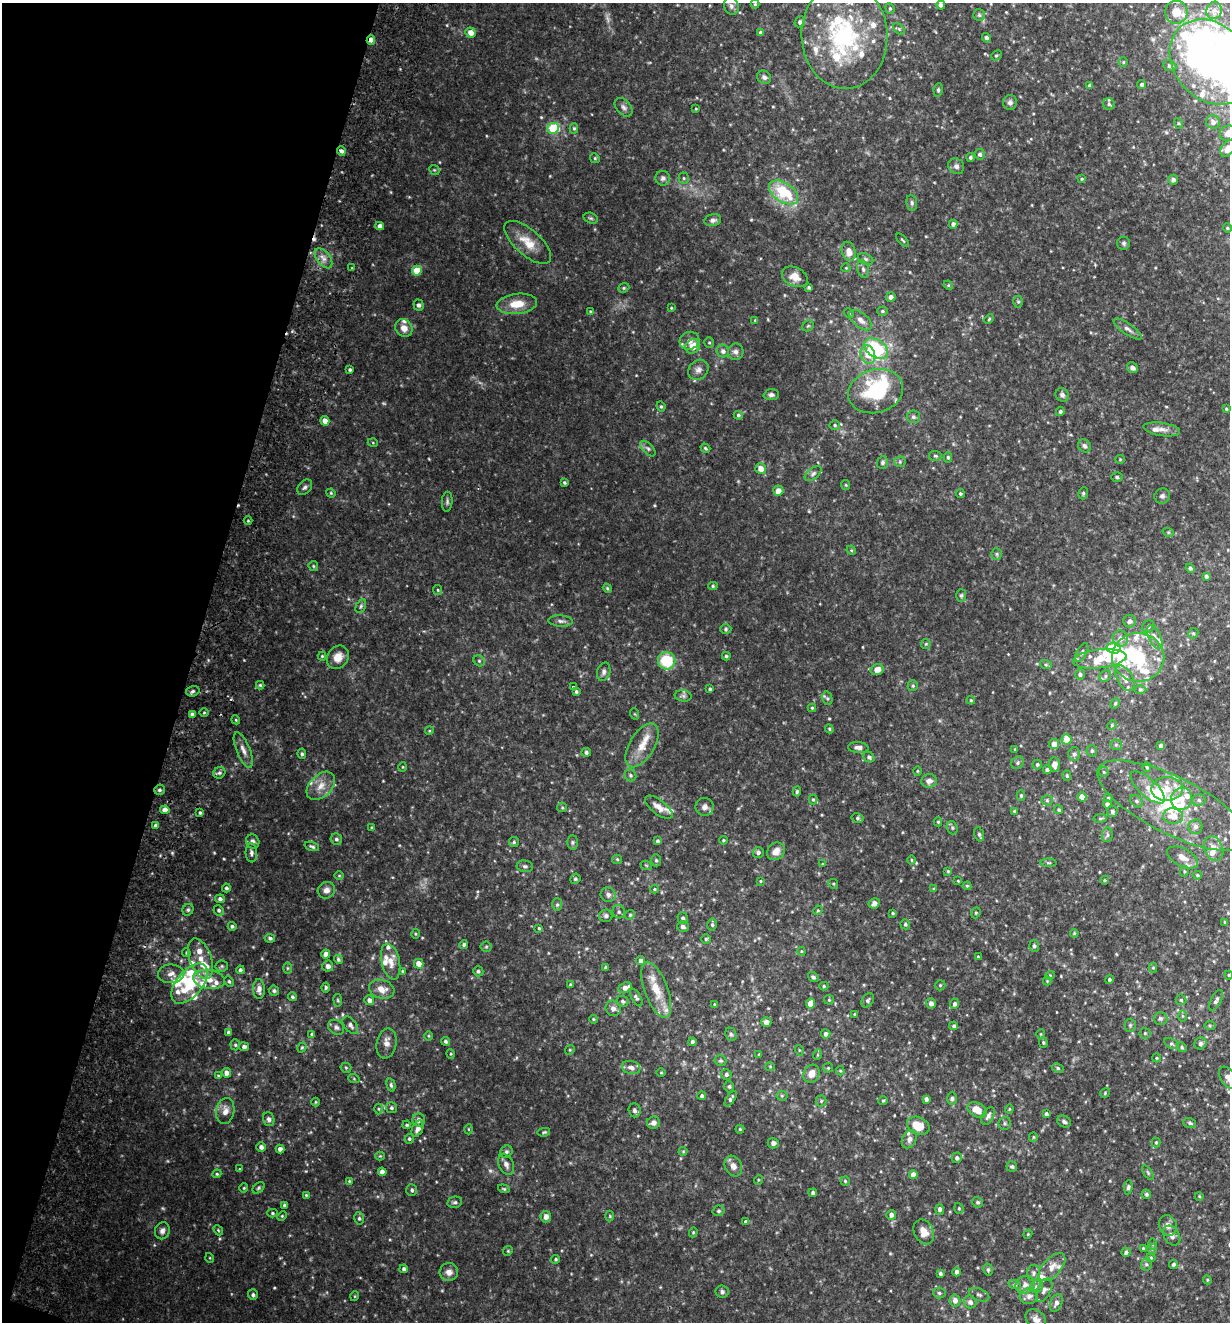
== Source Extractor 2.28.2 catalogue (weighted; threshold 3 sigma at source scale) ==
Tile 9 of 4 x 4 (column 1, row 3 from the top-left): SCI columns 186-1413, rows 1341-2660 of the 5406 x 5321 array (HDU 1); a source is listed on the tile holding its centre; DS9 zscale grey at full resolution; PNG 1232 x 1324 px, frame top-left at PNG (2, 3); each listed source drawn as its Kron ellipse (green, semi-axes under 4 px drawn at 4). Shown black and unused: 16% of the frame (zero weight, under 2 of 3 exposures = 3% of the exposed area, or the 3 px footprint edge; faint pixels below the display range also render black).
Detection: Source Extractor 2.28.2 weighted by HDU 2 'WHT'; one run over the whole footprint, this tile lists its part. Background 0.137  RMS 0.0082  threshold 0.0371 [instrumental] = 3 sigma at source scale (4.5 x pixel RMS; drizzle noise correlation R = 1.50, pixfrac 1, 0.05/0.05 arcsec/px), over >= 5 px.
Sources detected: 599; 3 too faint to see at this stretch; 6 inside a brighter object's white glare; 1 cosmic-ray / hot-pixel residue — neither listed nor drawn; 56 inside a brighter listed object's ellipse — not listed separately; of the other 533, all 500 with FLUX_AUTO >= 0.714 (the completeness limit of this list) listed and drawn (33 fainter detections not listed), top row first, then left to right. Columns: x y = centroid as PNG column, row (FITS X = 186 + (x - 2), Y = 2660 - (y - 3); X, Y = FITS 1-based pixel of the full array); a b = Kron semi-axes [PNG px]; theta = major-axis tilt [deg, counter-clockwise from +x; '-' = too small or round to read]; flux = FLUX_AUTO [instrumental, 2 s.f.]
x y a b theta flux
755 4 4 4 - 1
941 5 4 4 - 2.4
731 6 9 7 -66 2.8
890 8 5 4 - 1.2
1214 10 9 7 73 4.8
1176 12 11 11 - 12
979 15 6 5 - 1.5
800 22 6 5 - 2.3
899 29 7 4 -45 1.2
471 33 5 5 - 6
760 33 4 3 - 2.7
844 35 53 43 -87 110
986 38 5 4 - 2.1
371 40 5 4 - 4.5
996 55 6 5 - 1.2
1123 62 5 4 - 0.99
1211 62 46 37 -49 580
1170 66 7 5 -24 2.2
764 77 7 6 - 2.4
1142 84 4 4 - 1.7
1090 85 4 4 - 1.9
938 90 6 4 81 1.5
1010 102 7 7 - 2.7
1109 104 6 5 - 1.9
624 107 11 7 -49 3.1
696 109 4 3 - 0.77
1213 122 7 6 - 3.5
1178 123 5 3 - 0.95
553 128 6 5 - 30
574 128 5 4 - 1.4
1228 133 8 7 - 4.6
1228 149 9 6 59 8.4
341 151 5 4 - 2.6
980 154 5 5 - 2
970 157 4 4 - 1.5
595 158 5 4 - 1.1
956 166 8 7 - 3.1
434 170 5 4 - 1
663 178 7 7 - 2.5
684 178 5 5 - 1.3
1082 179 4 3 - 0.9
1173 180 5 5 - 2.9
783 192 16 9 -33 38
912 203 8 5 -81 2
591 218 7 5 -19 1.5
713 220 8 6 12 3.1
953 224 4 4 - 2.7
380 226 4 4 - 4.3
1227 228 4 4 - 0.91
902 240 8 3 -48 1.1
528 242 29 13 -41 15
1124 243 6 6 - 1.9
849 251 10 7 -74 7.9
323 258 11 6 -52 4.8
865 259 8 5 -26 1.9
352 268 3 3 - 0.76
846 268 4 4 - 0.8
863 269 9 5 -79 2.4
417 271 5 5 - 17
795 277 14 9 -25 8.2
948 285 5 4 - 0.83
809 287 3 3 - 1.3
624 288 6 4 22 1.3
891 297 5 4 - 3.3
1018 302 6 5 - 1.4
517 304 20 10 6 15
419 305 5 5 - 2
671 308 3 2 - 0.72
882 311 5 4 - 1.3
591 312 4 4 - 1.2
849 313 5 4 - 1
989 319 5 3 - 0.95
755 320 4 4 - 0.8
861 320 13 7 -39 5.3
808 326 6 5 - 1.3
404 328 9 8 - 6.1
1128 329 16 5 -35 3.5
689 341 10 9 - 4.8
709 342 5 4 - 1
693 346 8 6 42 12
876 349 13 8 -35 48
723 351 6 6 - 3.2
736 352 8 7 - 3.1
868 355 9 7 -69 9.9
1132 368 6 5 - 2.8
350 370 4 3 - 1.3
698 370 11 9 44 4.3
876 391 28 21 16 52
771 395 8 5 5 2.7
1062 395 7 6 - 2.6
661 406 5 3 - 1.1
1226 409 4 4 - 1
1060 411 4 4 - 1.3
738 415 4 4 - 1.5
913 417 6 6 - 2.2
325 421 5 4 - 6
835 425 5 5 - 1.5
1162 429 18 6 -8 5.5
373 443 5 3 - 0.75
1084 446 7 6 - 2.2
705 448 5 4 - 1.1
648 449 9 5 -47 2.2
935 456 6 5 - 1.5
948 457 5 4 - 1.4
1120 459 5 4 - 0.79
882 462 6 5 - 1.8
900 462 5 5 - 1.5
761 469 5 5 - 7.8
813 474 10 5 38 2.4
1117 477 5 4 - 1.3
564 482 4 3 - 1.3
846 485 5 4 - 0.86
305 487 9 6 46 2.3
778 491 5 5 - 6.1
331 493 5 4 - 0.93
960 493 4 4 - 1.3
1083 493 6 4 70 1.2
1162 496 8 7 - 2.4
447 502 10 5 86 2
248 521 4 3 - 0.8
1168 532 6 3 -18 0.87
851 550 5 4 - 0.77
997 554 5 5 - 1.2
313 566 5 4 - 1
1190 568 5 4 - 2
1206 576 4 3 - 1.7
713 586 4 4 - 1.1
607 588 5 3 - 0.86
438 590 5 4 - 0.99
961 595 6 5 - 1.4
361 606 7 4 61 1.6
561 621 12 5 -4 2.8
1130 621 6 6 - 3
1148 627 6 5 - 1.6
726 629 5 4 - 1.3
1193 633 5 5 - 1.2
1155 637 12 6 -65 4.5
1120 638 8 7 - 5.3
926 644 5 5 - 1
1114 648 7 5 -7 29
1082 652 10 5 62 2.3
322 656 4 4 - 1
726 656 4 3 - 1.2
338 657 12 10 56 8.3
1138 657 26 24 -5 55
1100 659 27 9 6 24
479 661 6 5 - 1.3
667 661 9 8 - 34
1046 665 6 4 -18 1
877 670 6 5 - 7.1
604 672 9 6 73 2.7
1080 674 5 5 - 2.2
1105 676 6 5 - 2
1125 678 14 7 -61 6.1
260 685 4 4 - 1.1
573 686 4 3 - 14
913 686 5 5 - 1.3
710 689 3 3 - 1.3
1140 689 6 4 1 1.4
193 691 7 5 17 2.1
576 692 3 3 - 1.3
683 696 8 5 -8 2
827 698 7 5 -77 1.6
971 700 4 3 - 0.98
1115 703 5 4 - 1.2
812 708 4 4 - 0.96
204 713 4 3 - 0.96
192 714 4 4 - 3.1
635 714 6 3 -71 0.8
236 720 4 3 - 0.88
1112 725 5 4 - 1
829 729 4 4 - 0.81
429 731 4 3 - 0.8
1066 739 5 5 - 13
1054 744 5 5 - 6.6
642 745 24 12 58 14
1116 745 6 5 - 1.6
1161 746 4 4 - 4
858 748 10 5 -4 3.2
243 750 19 6 -68 5.8
1015 750 3 3 - 1
1092 751 6 5 - 1.6
586 752 4 4 - 2.1
302 754 5 3 - 1.5
1074 754 6 6 - 2.4
869 757 6 5 - 1.8
1018 763 7 5 48 1.6
1037 764 5 4 - 1.3
1054 765 7 5 -84 5.1
403 767 5 3 - 0.75
1147 767 5 4 - 1.4
1047 770 4 4 - 2.6
917 771 5 3 - 0.77
1104 772 5 5 - 1
219 773 6 5 - 2
630 775 6 5 - 1.8
1067 776 5 4 - 1.2
929 781 8 7 - 4.1
321 786 17 11 45 11
1148 787 21 9 -42 8.6
1167 789 16 12 3 13
159 790 5 5 - 1.8
797 791 5 3 - 1.2
1021 795 5 4 - 1.5
1082 797 5 4 - 6.6
1108 798 4 4 - 1.1
813 799 5 4 - 1
1181 799 11 10 - 6.8
1047 800 5 5 - 1.4
1199 800 7 5 14 2.2
1137 801 7 5 -41 1.9
1107 804 4 4 - 2.8
1173 806 83 28 -27 97
562 807 5 4 - 1
659 807 16 7 -37 5.9
705 807 9 9 - 3.9
165 810 4 4 - 7.2
1059 810 5 4 - 1.4
1014 811 3 3 - 1
1112 811 5 5 - 2.1
200 813 3 3 - 1.3
1173 816 10 7 -9 9.2
857 818 6 5 - 1.6
1100 818 7 3 8 1.1
938 822 4 4 - 0.95
156 826 4 4 - 2.7
1195 827 7 7 - 3
372 828 4 3 - 0.92
952 828 7 5 -69 1.6
979 834 7 4 -71 2
1107 835 7 5 79 1.8
336 839 6 5 - 1.9
723 840 4 3 - 0.88
657 841 4 4 - 1.8
253 842 7 6 - 3.1
514 842 5 5 - 1.4
572 842 7 5 89 1.6
312 846 7 3 -19 1.4
1214 849 12 9 -67 7.1
776 851 10 8 42 6.8
251 853 9 5 -86 2.7
758 853 5 5 - 2
1183 857 17 9 -27 7.5
617 859 5 4 - 1.1
656 860 6 5 - 1.5
911 860 4 3 - 0.83
1049 863 8 4 -1 1.3
822 864 4 3 - 0.81
646 865 6 3 -19 0.84
525 866 8 6 -9 2.1
948 871 4 4 - 0.95
1184 871 5 4 - 1.1
339 875 4 3 - 0.77
1198 875 4 3 - 1
575 879 5 4 - 1.2
1105 880 4 4 - 0.79
760 881 4 3 - 0.72
958 881 3 3 - 0.71
833 884 5 4 - 1
967 886 4 4 - 0.91
226 888 4 4 - 1.6
654 889 4 4 - 0.88
934 889 4 4 - 1.2
326 890 9 8 - 3.8
608 895 7 7 - 3.2
220 899 5 4 - 2.2
874 903 6 5 - 3.5
557 905 6 5 - 1.6
188 910 6 5 - 1.5
219 910 5 5 - 1.7
818 910 5 4 - 0.92
619 912 7 6 - 1.8
893 913 4 3 - 0.81
976 913 6 4 69 1.1
630 915 5 4 - 1.1
606 916 6 6 - 2.1
683 918 6 5 - 2.1
1225 922 3 3 - 1.1
905 924 5 4 - 1.4
712 925 6 5 - 1.6
232 926 4 4 - 1.4
683 927 6 5 - 2.6
539 928 4 4 - 0.99
1074 933 4 3 - 0.83
415 934 5 3 - 0.78
270 938 5 4 - 1.8
706 939 5 4 - 1.2
464 944 4 4 - 1.7
1034 946 6 5 - 1.8
486 947 5 5 - 1.2
801 951 4 3 - 0.77
186 953 4 4 - 1
326 954 4 4 - 5.7
978 957 3 3 - 0.85
201 959 21 11 -69 12
338 959 5 4 - 1.4
641 961 4 4 - 3
391 962 18 9 -77 8.4
419 964 5 4 - 7.4
222 966 6 5 - 1.5
328 966 5 5 - 3.5
287 968 6 4 -90 1.1
606 968 3 3 - 1.7
1153 968 5 4 - 0.87
240 970 4 4 - 2.3
402 971 4 3 - 0.96
478 971 5 5 - 1.9
171 974 13 9 2 5.5
1050 975 4 4 - 0.87
1229 975 4 4 - 0.81
813 977 5 4 - 1.7
209 979 16 9 -10 12
1109 980 4 4 - 1.3
229 981 6 4 -63 1.2
1047 981 4 4 - 0.8
190 984 24 13 51 33
570 984 3 3 - 1
940 985 5 5 - 1.2
824 986 4 4 - 1.1
326 987 5 3 - 1.3
625 988 7 5 24 4.6
259 989 10 6 -88 4.4
382 989 13 9 -15 8.2
656 990 29 11 -70 17
274 991 5 5 - 1.9
292 997 4 4 - 1.4
636 998 10 4 -61 1.8
338 1000 6 3 -82 0.94
369 1000 5 5 - 3.4
829 1000 5 4 - 0.93
868 1000 7 5 55 2
1181 1000 5 5 - 1.2
1216 1000 11 5 62 2.4
623 1001 6 5 - 1.5
810 1003 5 4 - 8.3
931 1003 5 5 - 3.5
714 1004 4 3 - 0.78
955 1004 5 4 - 2.3
613 1008 8 7 - 3.4
854 1014 4 3 - 0.75
1182 1016 6 4 -89 1.1
1160 1018 7 6 - 2.2
593 1019 4 4 - 0.81
766 1022 5 5 - 3.5
350 1025 10 6 -52 3.2
1130 1025 6 5 - 1.5
1210 1025 6 4 -1 1.1
954 1026 4 4 - 1.4
336 1027 9 6 -35 3
228 1033 4 3 - 2.6
1145 1033 5 5 - 1.5
312 1034 4 4 - 1.9
731 1034 7 5 -68 1.7
826 1034 4 4 - 2.6
1041 1034 5 4 - 1
428 1036 5 3 - 0.74
445 1041 4 4 - 1.5
692 1042 4 4 - 2.4
387 1043 15 10 79 5.7
1043 1043 5 4 - 1.1
1200 1043 6 5 - 2.2
1171 1044 8 5 -29 1.6
235 1045 5 4 - 1.3
244 1047 5 4 - 2.4
302 1047 5 4 - 0.97
1182 1047 5 4 - 1.2
570 1050 5 4 - 1.1
799 1050 5 3 - 0.76
451 1054 5 3 - 0.77
759 1054 4 3 - 0.82
817 1055 5 3 - 0.85
1156 1058 4 4 - 0.8
720 1061 6 5 - 1.3
770 1067 5 4 - 0.99
346 1068 5 5 - 1.1
631 1068 9 6 -12 4.2
828 1068 5 5 - 1
1058 1068 6 4 -28 1.3
840 1071 5 4 - 0.9
227 1073 4 4 - 4.8
661 1073 5 3 - 0.74
726 1074 5 5 - 1.9
812 1074 9 7 63 6.7
218 1076 4 3 - 0.8
1229 1078 12 7 -54 5.6
354 1079 6 3 -19 0.91
391 1085 7 4 -76 1.4
729 1086 6 4 89 1.2
1105 1093 5 4 - 1
702 1096 4 4 - 1.8
782 1096 5 5 - 1.2
952 1098 6 5 - 1.7
731 1099 9 4 56 2.2
926 1099 4 3 - 2.1
821 1101 5 5 - 1.3
883 1101 4 4 - 1.1
316 1102 4 4 - 0.87
391 1108 5 5 - 1.6
378 1109 5 3 - 0.89
1009 1109 4 4 - 0.87
634 1110 7 6 - 2.3
977 1110 10 7 -28 9.2
225 1111 13 9 79 6.4
1046 1114 4 3 - 2.1
988 1116 10 5 61 3.1
269 1119 7 5 -72 2.3
419 1120 6 6 - 3.6
1064 1122 7 5 -27 2.2
653 1123 6 6 - 3.2
1004 1123 6 6 - 1.7
1190 1123 6 5 - 1.4
407 1125 4 3 - 1.2
918 1126 12 8 -24 15
418 1129 8 5 63 4.2
469 1129 5 3 - 0.74
740 1129 4 4 - 1.2
544 1132 6 4 10 1.1
1033 1137 5 4 - 1
409 1139 5 4 - 1.3
909 1139 9 7 63 3.7
1156 1142 5 4 - 0.99
773 1143 5 5 - 2.7
261 1147 4 4 - 3
280 1149 4 4 - 2.9
683 1151 4 4 - 0.81
506 1152 6 5 - 1.8
380 1156 4 4 - 0.89
957 1158 5 5 - 2.2
506 1164 11 7 -65 3.6
733 1166 11 8 -61 5.6
1012 1166 5 5 - 1.5
240 1169 4 3 - 0.73
382 1172 4 4 - 4.6
1148 1173 8 4 -55 1.3
217 1174 4 4 - 1
913 1175 4 4 - 5.2
758 1180 5 3 - 0.72
349 1181 4 3 - 0.76
845 1181 5 4 - 1.2
1128 1187 7 4 82 1.7
244 1188 4 4 - 0.96
259 1188 7 4 42 1.4
504 1189 6 4 -18 0.98
412 1190 6 5 - 1.9
813 1193 4 4 - 1.9
1146 1194 5 4 - 1.3
306 1195 4 4 - 0.85
1199 1196 4 4 - 0.88
455 1202 7 5 13 1.9
977 1202 6 5 - 1.4
284 1205 4 3 - 1.4
959 1208 5 4 - 1.1
940 1209 5 4 - 2.2
719 1211 6 5 - 1.5
273 1213 5 4 - 1.1
891 1215 5 4 - 3.6
282 1216 5 4 - 0.99
610 1216 5 3 - 0.85
546 1217 5 5 - 5
359 1218 6 5 - 1.5
746 1221 4 4 - 1.7
1168 1225 10 9 - 4.5
218 1230 5 4 - 1
162 1231 8 7 - 3.7
693 1232 5 4 - 1
924 1232 13 9 -63 8.7
1028 1234 4 3 - 0.76
1172 1236 11 7 -57 3.7
1153 1244 5 3 - 0.88
1143 1248 3 3 - 0.87
1152 1249 5 5 - 1.1
508 1251 5 4 - 1
1126 1252 4 4 - 2
210 1258 5 3 - 0.73
1151 1258 4 4 - 0.95
556 1259 4 4 - 1.2
1146 1264 6 5 - 1.6
1173 1264 4 4 - 1.7
1052 1267 17 9 47 8.9
404 1269 4 3 - 1.9
988 1270 6 4 -76 1.4
449 1272 9 9 - 4.9
956 1272 4 4 - 3.1
1033 1273 8 6 82 2.5
940 1274 4 3 - 1.6
1207 1280 4 4 - 0.92
1015 1285 6 4 -18 1.2
1025 1285 10 8 31 4.5
1036 1287 7 6 - 2.2
1044 1290 12 7 64 3.8
722 1291 7 6 - 2.4
939 1293 6 5 - 1.5
253 1295 5 5 - 2
979 1295 11 6 -23 2.2
355 1296 5 3 - 0.72
1029 1296 9 7 3 3.6
955 1300 6 5 - 4.6
970 1302 6 6 - 3.3
1056 1303 9 5 67 3.7
1036 1319 12 9 -46 5.5
Overlapping masked pixels (flux is a lower limit): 1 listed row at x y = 371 40
Isophote crosses this tile's border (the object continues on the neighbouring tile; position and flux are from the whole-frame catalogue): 5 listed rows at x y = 1211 62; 1228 133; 1228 149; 1229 975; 1229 1078